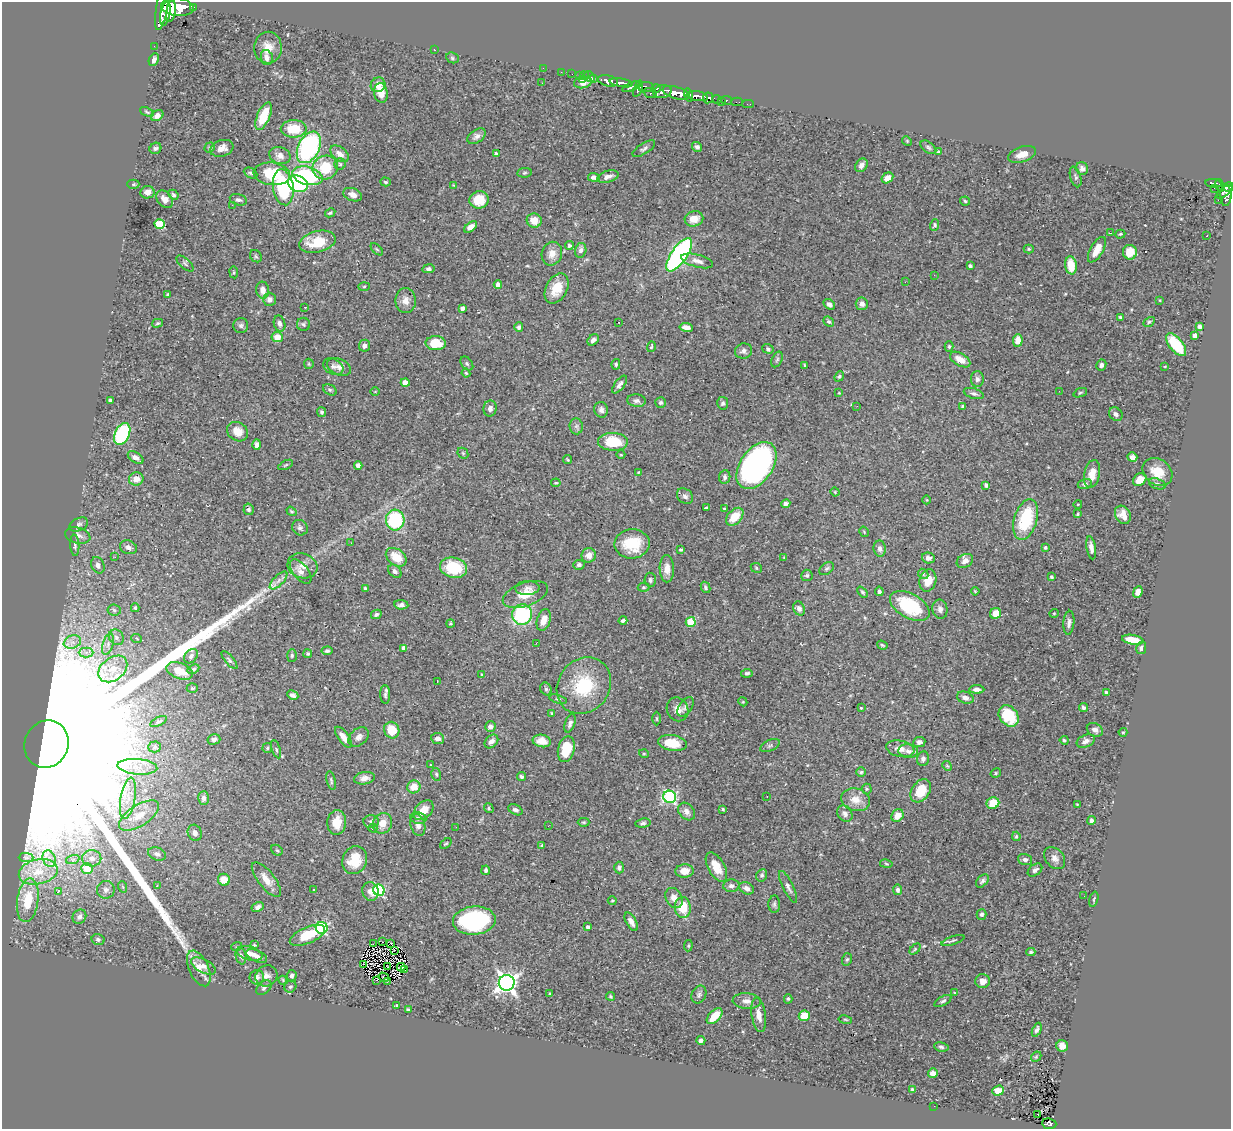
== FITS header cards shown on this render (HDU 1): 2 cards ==
NAXIS1  =                 1229
NAXIS2  =                 1127

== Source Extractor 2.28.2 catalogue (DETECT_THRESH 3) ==
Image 1229 x 1127 px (HDU 1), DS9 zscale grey, 1 PNG px = 1 image px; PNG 1233 x 1131 px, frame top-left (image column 1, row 1127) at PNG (2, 2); each listed source drawn as its Kron ellipse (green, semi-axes under 4 px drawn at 4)
Background 0.711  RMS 0.024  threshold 0.0706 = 3 sigma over >= 5 px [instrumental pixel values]
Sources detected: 486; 1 with non-positive FLUX_AUTO (blend fragments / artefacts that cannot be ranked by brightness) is neither listed nor drawn; the other 485 listed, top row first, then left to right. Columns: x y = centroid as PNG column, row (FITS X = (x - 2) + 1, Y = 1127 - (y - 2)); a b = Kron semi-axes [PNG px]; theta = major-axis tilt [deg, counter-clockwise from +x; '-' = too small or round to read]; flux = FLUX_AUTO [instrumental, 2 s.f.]
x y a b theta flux
177 7 16 9 -6 2800
193 7 3 2 - 60
162 9 22 5 80 2100
171 11 10 4 81 1100
165 14 12 5 79 910
154 46 2 2 - 6.1
268 48 16 14 88 19
434 49 2 2 - 5
267 58 7 6 - 8.7
452 58 6 5 - 2.7
154 60 7 4 64 5.2
543 68 2 2 - 7
561 72 2 2 - 10
572 74 2 2 - 7.5
579 75 2 2 - 8.7
584 76 4 2 - 17
589 76 6 3 -55 19
594 78 3 2 - 11
582 79 3 2 - 42
608 81 10 5 -12 950
583 82 9 5 10 12
542 83 3 2 - 1.5
621 83 12 4 -9 780
378 85 7 7 - 16
632 87 10 4 22 300
646 87 8 5 -2 340
656 88 5 3 - 250
638 89 8 3 69 310
662 91 9 6 9 710
381 93 10 6 -81 20
650 93 7 5 -18 200
676 93 14 6 -16 1600
689 95 7 3 -77 320
697 96 10 5 -8 760
708 98 5 5 - 190
717 99 4 3 - 87
726 100 6 3 -9 47
721 102 3 2 - 28
737 102 6 2 0 10
748 104 6 2 0 12
147 112 7 3 -25 2
157 116 6 5 - 8.3
263 116 14 6 67 43
294 129 13 8 1 43
477 136 10 6 35 6.4
907 141 5 4 - 1.6
210 147 5 4 - 2.4
309 147 17 10 64 240
697 147 5 5 - 4.7
928 147 9 5 -36 3.4
155 148 6 5 - 3.6
222 148 12 8 18 11
644 149 13 5 33 4.5
938 152 4 3 - 1.6
340 154 10 6 -36 9.3
496 154 4 4 - 3.2
1022 154 14 7 19 14
280 156 11 8 -20 11
340 164 5 5 - 3
861 165 7 5 54 7.9
325 168 13 11 21 48
1082 169 6 6 - 7.1
251 173 7 5 -26 2.8
524 173 7 4 8 2.6
272 174 18 11 -7 68
307 176 15 9 -15 130
594 177 6 4 -7 5.3
608 177 11 5 16 8.7
1076 177 10 5 -73 3.6
887 178 6 5 - 12
386 182 5 4 - 2.1
1214 183 8 3 -6 160
133 184 6 4 0 2.3
298 184 10 8 -24 120
453 185 4 3 - 1.2
1220 185 6 4 -72 160
283 187 18 10 -82 140
1229 187 5 4 - 290
1214 188 2 2 - 4.8
147 192 7 6 - 8.2
1224 192 9 4 35 280
173 195 5 4 - 3.6
353 195 10 6 -21 8.9
1226 195 10 5 88 280
165 199 10 7 -49 11
238 200 9 5 -14 4.6
479 200 9 8 - 31
1218 200 2 2 - 9
965 201 5 4 - 2.5
232 205 2 2 - 13
330 213 5 4 - 2.4
694 219 9 7 13 19
534 221 7 7 - 19
160 224 5 4 - 93
935 225 6 4 71 2.8
471 227 7 4 37 9.9
1110 233 3 2 - 1.7
1120 234 5 4 - 1.9
1207 236 3 2 - 1.4
317 242 18 10 14 45
569 245 4 4 - 3.4
377 249 7 3 -45 1.8
1029 249 5 4 - 2.2
581 250 7 5 77 5.5
1097 250 14 6 60 19
1130 252 7 7 - 28
552 254 12 10 70 14
679 255 19 7 55 470
256 256 6 5 - 2.6
697 261 16 6 -15 9.4
185 264 10 5 -43 4.2
1071 265 9 6 -81 30
970 266 4 3 - 3.9
428 269 6 4 9 3.8
234 272 6 3 -82 1.7
934 275 3 2 - 1.1
905 282 3 2 - 2
498 285 4 4 - 9.8
364 286 6 4 2 2
557 288 16 10 62 29
263 290 8 6 -81 10
168 294 4 2 - 1.8
269 299 6 6 - 7
1160 300 3 2 - 1.3
406 301 12 10 -89 13
829 304 6 4 -36 6.2
862 304 6 6 - 6.9
305 307 3 2 - 1.3
462 308 4 4 - 5.2
1120 317 4 3 - 2.2
618 322 3 2 - 2.7
829 322 6 4 -42 3
1149 322 6 4 30 2.3
158 323 5 4 - 2.4
280 323 8 5 -73 5
303 324 7 6 - 3.4
241 325 7 7 - 4.2
1200 326 4 3 - 5.9
519 327 4 4 - 4.4
686 327 7 4 -9 8.1
1195 335 4 4 - 6.4
277 337 5 5 - 22
593 340 6 5 - 5.7
1018 340 6 5 - 16
436 343 10 7 -2 39
1176 345 13 6 -51 63
364 346 6 5 - 6.1
949 346 5 4 - 2
651 347 5 3 - 2
768 349 6 4 -20 3.2
744 351 9 7 14 5.7
777 359 8 5 63 3.4
960 359 11 6 -30 17
467 363 8 5 -50 3.1
309 364 5 5 - 2
616 364 5 4 - 2.4
805 365 3 3 - 1.8
1101 365 5 5 - 4.5
1165 366 3 2 - 1
333 367 10 7 -29 6
339 367 12 8 -24 7.9
466 373 4 3 - 1.9
839 376 5 4 - 2.4
977 379 8 6 89 4.8
405 383 4 4 - 14
620 385 10 5 54 5.3
330 390 7 5 -29 3.2
1059 391 2 2 - 1.2
375 392 5 3 - 1.2
839 393 4 3 - 1.4
974 393 10 5 -16 4.7
1080 393 7 4 23 2.3
110 400 4 3 - 5
637 401 9 6 -7 5.8
660 402 5 5 - 2.8
723 403 6 5 - 3.7
857 406 3 2 - 1.8
963 406 4 3 - 2
490 408 8 6 79 6.7
601 410 8 6 -74 5.4
322 412 5 4 - 3.3
1116 414 7 6 - 6
576 426 8 7 - 4.8
238 432 11 9 -34 20
122 434 12 7 64 180
613 442 15 9 -1 58
257 445 5 4 - 5.6
463 453 6 5 - 2.4
621 455 4 3 - 1.3
136 457 8 5 -32 9.2
1132 457 5 4 - 5.9
568 460 5 3 - 1.5
286 465 8 3 27 1.9
756 465 26 16 56 470
358 466 4 4 - 9.9
639 472 3 3 - 1.4
1157 472 16 13 -35 29
1092 474 14 8 78 17
725 477 7 5 82 4.6
136 479 7 6 - 16
1140 479 7 6 - 12
556 483 5 3 - 1.7
1085 484 7 5 14 3.5
1157 484 9 5 -17 3.6
986 485 4 3 - 4.8
835 492 4 4 - 1.7
685 496 9 7 -39 6.2
927 500 4 3 - 1.2
786 504 5 4 - 5.1
1078 504 4 3 - 1.2
706 508 3 3 - 2
249 509 6 5 - 3.1
724 509 3 3 - 2
291 511 5 3 - 1.7
1078 514 3 2 - 2
1123 515 9 7 -62 13
735 517 10 7 48 30
1026 519 21 11 74 92
395 520 10 9 - 120
79 524 10 6 27 5
300 528 8 7 - 4.6
864 532 5 3 - 1.6
78 535 13 8 -14 9.2
351 543 3 2 - 1.4
632 544 18 14 2 54
75 545 11 4 -87 3.6
128 547 8 6 -20 6.6
1045 547 4 4 - 2.8
1091 548 12 4 -81 8.1
880 549 8 6 -83 5.9
681 550 3 3 - 2
589 555 7 7 - 11
115 557 3 3 - 2.1
396 557 11 8 -36 31
784 557 4 2 - 1.1
928 558 6 5 - 5.4
965 561 9 6 29 10
98 565 8 6 -68 6.1
579 565 6 5 - 4
302 566 15 12 -18 16
454 568 13 10 -13 67
756 568 6 5 - 2.5
667 569 13 7 -89 12
827 569 8 5 38 3.3
301 571 14 7 -51 9.9
395 571 8 5 -44 4.7
923 574 5 4 - 2.4
807 575 6 5 - 3.2
1052 577 3 3 - 2.2
279 580 11 5 46 6.6
650 580 7 5 -85 3.4
928 581 11 8 73 20
644 587 6 4 -1 2.6
705 587 6 4 -62 3.1
365 588 3 3 - 3.2
527 588 12 7 3 7.3
879 591 4 4 - 3.2
975 591 4 2 - 1.5
863 592 6 3 -48 2.3
1138 592 6 4 65 8.1
525 594 24 11 20 27
401 605 7 4 -6 5.6
910 606 22 12 -29 96
135 608 4 3 - 2.1
799 608 7 5 -64 6.6
940 609 10 7 -80 6.6
114 610 6 5 - 3.7
995 613 6 5 - 20
1054 613 5 4 - 1.5
376 614 5 4 - 3.3
522 615 10 10 - 150
544 620 11 6 72 16
623 620 4 3 - 3.5
691 622 5 5 - 56
1069 623 12 5 85 5.9
450 624 4 4 - 2.3
116 637 8 7 - 6.5
137 639 5 3 - 1.4
1133 640 11 5 -10 30
72 642 9 6 20 8.5
536 643 3 2 - 3.9
108 644 11 5 73 7.1
882 645 5 4 - 1.9
404 648 4 4 - 12
1141 648 6 5 - 5.3
327 651 5 4 - 3.2
86 652 7 5 0 4.8
308 654 4 4 - 1.9
191 656 8 6 49 4.8
292 656 6 5 - 2.8
229 660 11 4 -50 3.5
113 669 16 11 38 26
193 669 6 4 27 2.6
180 671 14 7 -21 25
747 673 6 4 8 3.2
482 675 4 2 - 1.3
437 681 3 2 - 0.84
584 686 30 25 53 80
192 688 5 4 - 2.1
546 689 6 5 - 3.3
977 689 7 4 -1 5.6
1106 692 3 3 - 2.8
385 694 9 5 -86 4
293 695 6 4 -26 4.8
965 698 8 5 -19 8.4
558 699 9 4 -17 2.3
743 702 5 3 - 1.5
685 707 11 6 56 6.8
861 708 3 3 - 2.2
1083 708 5 4 - 3.1
677 709 12 10 -61 13
552 713 4 3 - 1.7
1009 716 11 9 -50 57
657 719 7 3 -89 1.8
158 722 9 4 26 2.8
570 723 9 5 70 5.3
490 726 5 5 - 6.3
392 730 8 7 - 36
1095 730 8 6 -28 6.2
1123 732 4 4 - 1.7
343 737 12 5 -54 14
359 737 11 8 42 8.1
214 739 6 5 - 4.5
438 739 6 5 - 8.3
1064 740 4 4 - 2.7
491 741 8 5 45 7.5
542 741 9 6 -10 14
1086 741 9 6 22 7.5
919 742 6 5 - 5.8
672 743 14 7 -9 44
46 744 24 21 66 540000
770 746 10 5 27 4.1
154 747 6 5 - 3.4
267 748 5 4 - 2.1
276 749 9 4 -71 3.2
566 749 13 8 76 38
900 749 14 8 -12 12
908 751 10 7 -5 7.5
644 754 5 3 - 1.4
923 759 7 6 - 6.6
431 765 2 2 - 1.1
947 766 5 4 - 2
137 767 20 7 -5 18
861 772 5 5 - 2.3
996 773 5 4 - 2.3
436 774 6 5 - 2.9
521 777 4 3 - 3.5
364 778 10 6 10 8.5
331 781 9 3 -77 2.5
414 787 6 6 - 21
867 789 5 5 - 2
921 791 12 9 56 40
767 796 2 2 - 1.6
670 797 6 6 - 250
128 798 21 7 80 20
203 798 7 5 87 4.5
856 800 14 11 -17 19
993 803 6 5 - 28
1077 804 3 2 - 1.1
489 808 5 4 - 2.4
723 809 4 3 - 2
424 810 11 8 46 22
515 810 7 5 -26 4.3
687 812 10 7 -50 8
845 814 9 7 -53 6.1
139 816 23 10 32 26
897 816 7 5 52 17
418 818 8 6 -10 4.5
1091 821 4 3 - 4.2
337 822 12 9 85 21
371 822 7 6 - 4.9
584 822 6 4 0 2
382 823 10 9 - 19
643 823 8 4 8 3.7
418 825 11 7 -76 8.2
548 826 2 2 - 4.3
456 827 3 2 - 3.3
373 828 4 3 - 1.8
195 833 8 7 - 8.2
1016 836 4 3 - 2.2
446 843 7 4 39 2.2
542 845 4 4 - 2.1
277 850 6 5 - 2.3
157 854 9 6 -20 6.3
26 858 7 4 0 3.3
92 858 9 8 - 11
1055 858 12 9 -48 11
49 859 8 6 -69 8.5
73 859 7 4 19 3.2
355 860 14 12 66 34
1025 860 7 5 -18 5.1
886 864 6 3 -10 1.8
619 867 6 5 - 3.9
716 867 16 8 -60 24
87 869 6 5 - 35
486 870 5 4 - 3.3
1035 870 8 5 36 5.7
684 871 9 6 3 17
38 872 20 12 12 39
762 875 6 5 - 3.2
266 879 21 8 -52 17
224 880 6 6 - 22
982 881 8 5 47 4
157 886 3 2 - 3.3
731 886 8 6 4 5.4
123 887 6 3 -70 1.6
788 887 17 5 -64 7
747 888 8 5 -26 7.9
106 890 9 8 - 6.3
313 890 3 3 - 4.9
379 890 6 5 - 170
898 890 5 4 - 4.5
370 891 9 8 - 11
58 892 4 3 - 25
1084 896 2 2 - 2.4
674 898 10 8 -61 13
1094 899 8 3 75 2.2
28 900 22 10 82 52
612 901 4 3 - 1.6
774 904 8 6 88 3.6
258 907 6 4 32 5.2
683 908 10 8 -83 39
982 914 5 5 - 4.5
79 917 7 6 - 6.4
474 921 21 14 5 200
631 922 10 5 -60 7.4
588 927 4 3 - 5.7
322 928 6 6 - 190
307 935 19 8 24 42
98 939 6 5 - 4.1
953 940 12 3 19 2.8
382 942 2 2 - 0.17
374 943 3 2 - 1.1
391 943 3 2 - 0.67
254 945 3 3 - 1.5
237 946 5 3 - 1.5
688 946 5 3 - 1.8
915 949 6 4 46 2.2
395 950 2 2 - 1.1
1031 952 4 4 - 2.1
250 953 13 7 -15 10
241 956 8 5 -80 4.3
257 956 11 5 -25 8.9
847 959 6 5 - 2.7
363 964 2 2 - 1300
203 966 13 7 -28 9.4
388 967 2 2 - 0.94
401 967 4 2 - 3
199 968 19 10 -65 20
405 970 3 2 - 0.77
266 976 11 10 - 10
292 976 5 5 - 4.2
257 977 7 7 - 7.6
384 977 5 2 - 0.67
283 980 4 3 - 1.7
376 980 3 2 - 0.34
983 981 7 7 - 11
387 982 2 2 - 0.92
507 983 8 7 - 880
264 987 9 6 42 4.2
290 987 6 5 - 2.7
954 993 4 2 - 1.2
550 994 4 2 - 1.2
699 995 9 7 66 4.8
611 996 4 4 - 2.1
788 999 4 4 - 1.9
747 1001 14 7 -4 9.8
943 1001 9 4 30 3.3
397 1006 3 3 - 2
408 1009 3 3 - 2.1
759 1015 17 7 -81 16
715 1016 9 5 45 32
804 1016 5 5 - 34
845 1020 7 3 -9 1.9
1037 1030 7 4 67 4.7
701 1040 4 4 - 4.8
1062 1046 6 5 - 13
941 1047 7 4 -10 3.2
1036 1057 6 4 44 1.9
933 1073 5 4 - 11
912 1089 4 3 - 2.2
998 1091 6 5 - 17
934 1106 2 2 - 1.7
1038 1114 3 2 - 2.6
1049 1124 7 5 -7 120
At the frame edge (FLAGS 8, measured only in part): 1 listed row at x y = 1229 187
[1 non-positive-flux detection neither listed nor drawn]